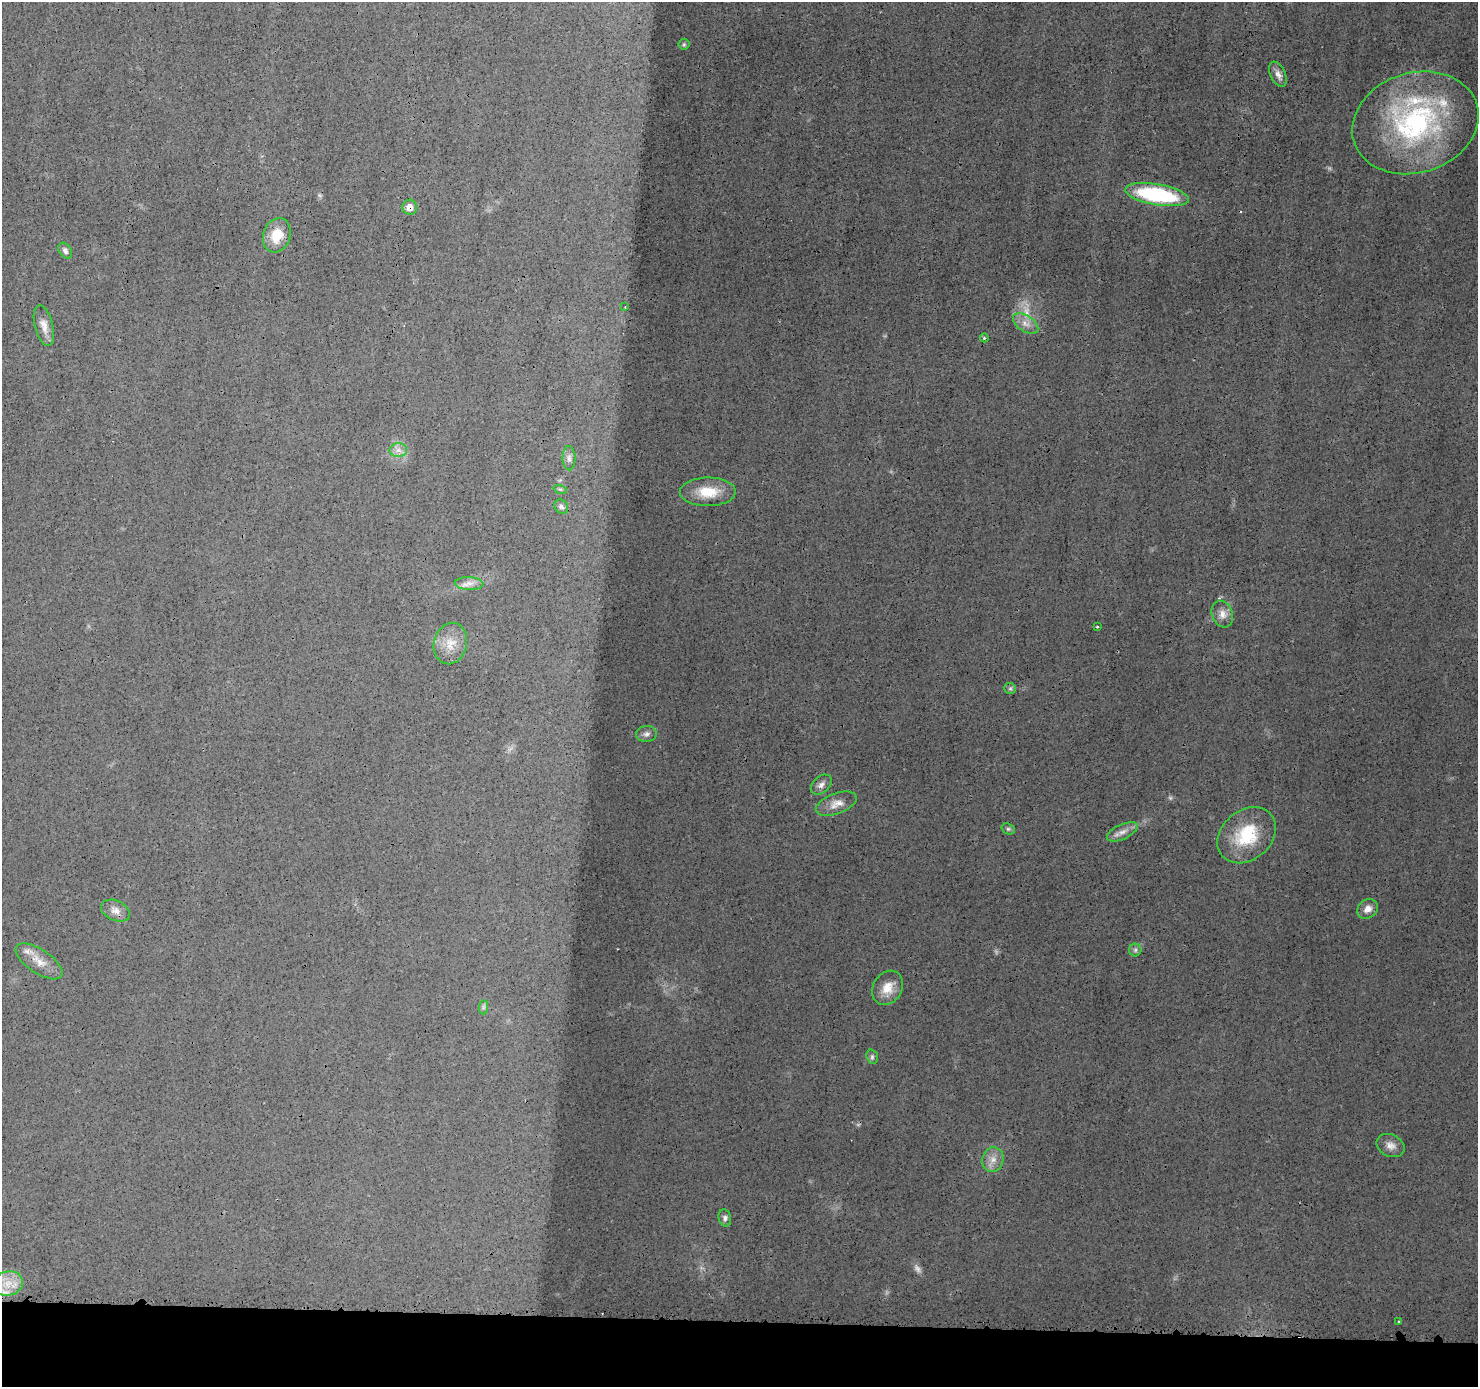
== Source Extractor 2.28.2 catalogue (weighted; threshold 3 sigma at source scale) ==
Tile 8 of 3 x 3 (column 2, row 3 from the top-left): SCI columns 1480-2955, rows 112-1496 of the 4434 x 4474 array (HDU 1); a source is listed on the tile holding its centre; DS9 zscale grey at full resolution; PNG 1480 x 1389 px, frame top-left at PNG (2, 2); each listed source drawn as its Kron ellipse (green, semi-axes under 4 px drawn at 4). Shown black and unused: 5% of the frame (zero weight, under 3 of 4 exposures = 2% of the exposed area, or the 3 px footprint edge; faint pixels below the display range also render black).
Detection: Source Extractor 2.28.2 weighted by HDU 2 'WHT'; one run over the whole footprint, this tile lists its part. Background 0.0141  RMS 0.0031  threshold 0.0138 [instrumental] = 3 sigma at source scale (4.5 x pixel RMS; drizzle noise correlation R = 1.50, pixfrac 1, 0.05/0.05 arcsec/px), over >= 5 px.
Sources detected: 44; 2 too faint to see at this stretch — neither listed nor drawn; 3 inside a brighter listed object's ellipse — not listed separately; the other 39 listed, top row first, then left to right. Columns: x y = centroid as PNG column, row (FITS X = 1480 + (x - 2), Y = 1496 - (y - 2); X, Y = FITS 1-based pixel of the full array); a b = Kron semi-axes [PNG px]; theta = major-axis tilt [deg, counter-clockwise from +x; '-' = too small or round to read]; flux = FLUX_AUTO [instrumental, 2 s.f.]
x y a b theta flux
684 44 5 5 - 0.51
1278 74 13 7 -65 1.7
1415 123 64 50 17 65
1157 195 32 10 -10 35
410 207 7 7 - 2.8
277 235 18 13 71 6.9
65 251 9 6 -57 1.1
625 307 3 2 - 0.52
1026 324 14 8 -33 2.6
44 326 21 9 -75 3
984 338 4 3 - 0.35
398 450 9 7 1 1.7
569 458 12 6 -90 1.4
560 489 7 4 -18 0.55
708 492 28 14 0 8.7
561 507 8 6 -51 0.99
469 583 14 6 -2 2.1
1222 614 14 10 -68 2.5
1097 627 2 2 - 0.41
450 644 21 16 76 5.6
1010 688 6 5 - 0.55
646 734 10 8 8 1.3
821 785 12 8 41 1.6
836 804 21 10 20 3.4
1008 829 7 5 -20 0.58
1122 832 16 7 25 2.3
1247 835 32 24 41 16
1368 909 11 9 38 2.3
115 911 15 10 -24 2.3
1135 950 6 6 - 0.8
39 961 27 12 -33 4.6
887 988 18 14 57 4.7
483 1007 7 4 89 0.6
872 1057 7 5 -71 0.75
1390 1145 14 11 -24 2.3
993 1159 12 10 67 2.7
725 1218 9 6 -78 1
8 1283 15 12 14 5
1399 1321 3 2 - 0.32
Overlapping masked pixels (flux is a lower limit): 1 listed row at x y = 410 207